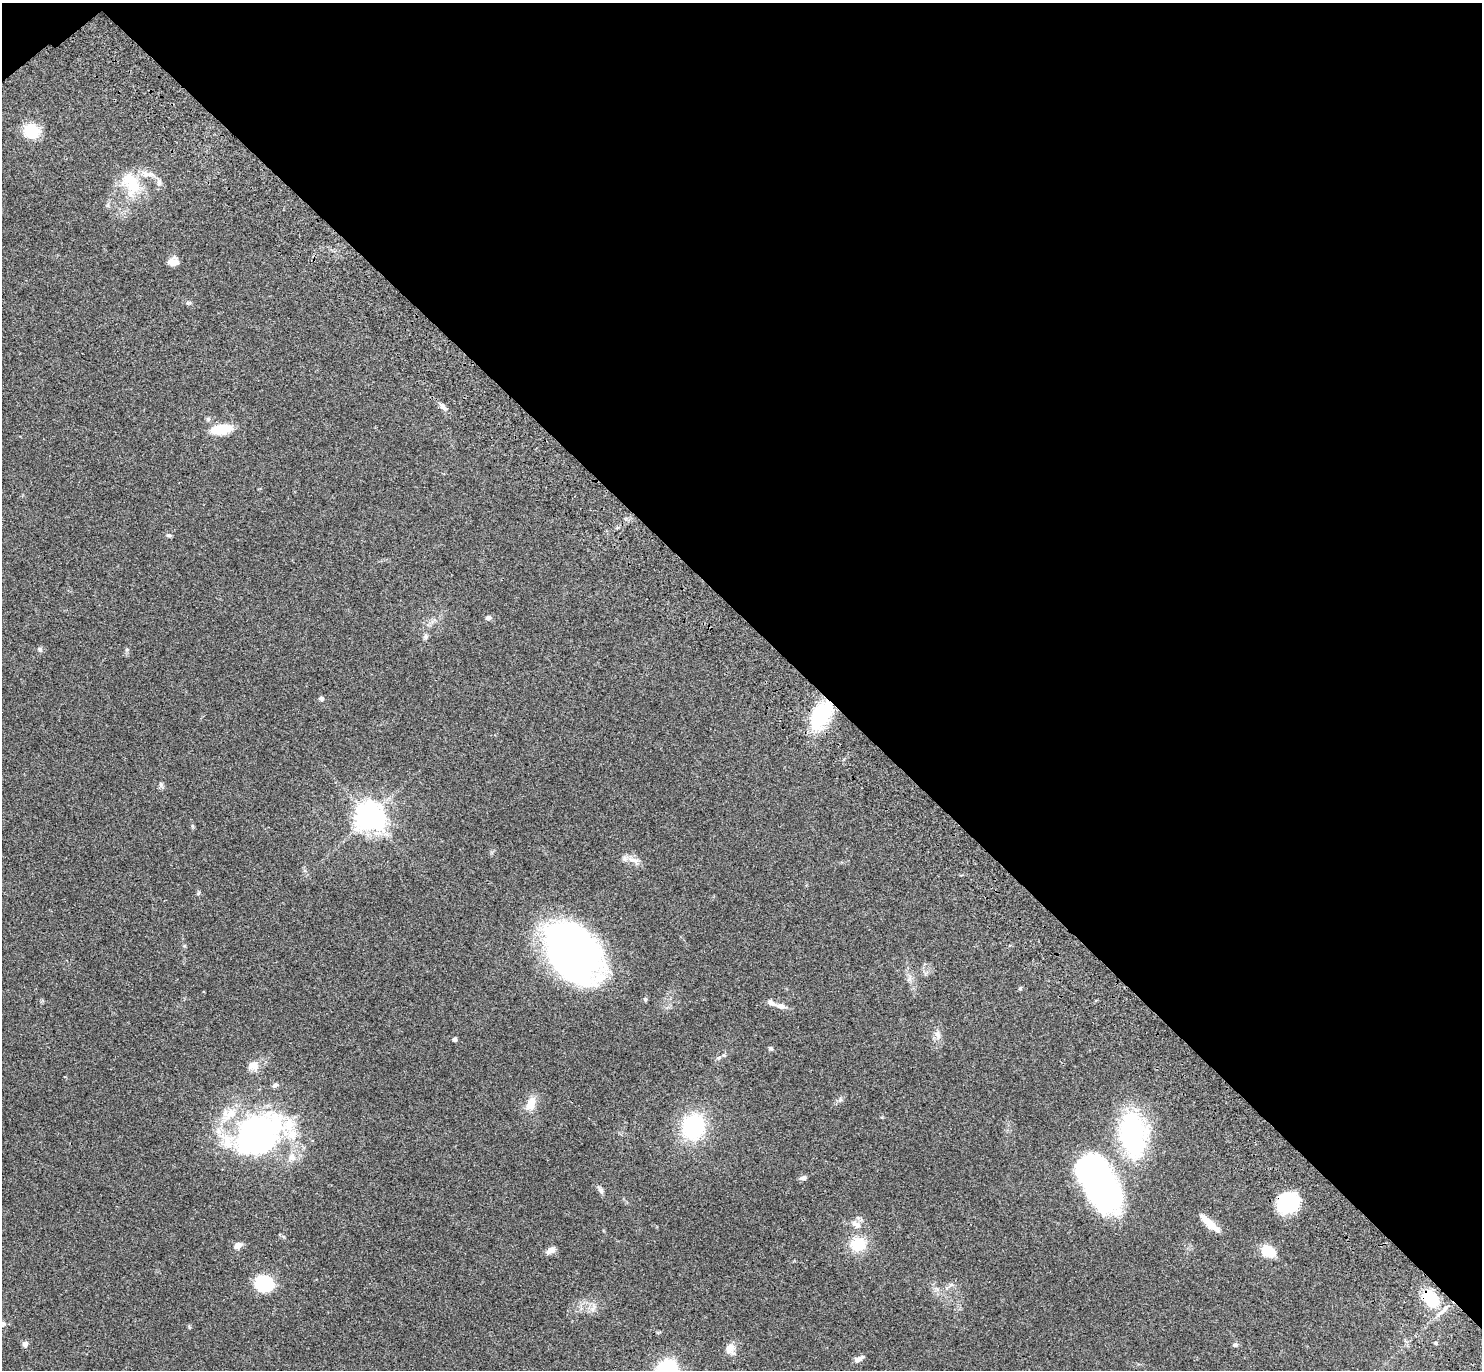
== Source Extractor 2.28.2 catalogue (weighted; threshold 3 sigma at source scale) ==
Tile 3 of 4 x 4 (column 3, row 1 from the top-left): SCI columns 3057-4536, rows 4352-5719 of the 6116 x 6106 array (HDU 1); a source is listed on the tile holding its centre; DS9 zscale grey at full resolution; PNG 1484 x 1372 px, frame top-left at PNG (2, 3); no overlay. Shown black and unused: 45% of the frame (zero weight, under 3 of 4 exposures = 6% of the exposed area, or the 3 px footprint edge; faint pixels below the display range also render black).
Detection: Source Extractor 2.28.2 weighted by HDU 2 'WHT'; one run over the whole footprint, this tile lists its part. Background 0.0515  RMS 0.0053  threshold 0.0238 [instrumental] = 3 sigma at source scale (4.5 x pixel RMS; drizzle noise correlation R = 1.50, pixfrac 1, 0.05/0.05 arcsec/px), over >= 5 px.
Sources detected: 65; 1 inside a brighter object's white glare — not listed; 9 inside a brighter listed object's ellipse — not listed separately; the other 55 listed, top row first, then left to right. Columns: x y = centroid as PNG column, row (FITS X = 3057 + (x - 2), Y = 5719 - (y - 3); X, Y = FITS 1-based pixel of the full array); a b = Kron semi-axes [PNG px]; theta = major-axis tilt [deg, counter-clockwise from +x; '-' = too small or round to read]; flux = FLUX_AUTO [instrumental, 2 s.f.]
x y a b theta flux
32 131 17 15 -12 15
159 182 13 7 -89 2.3
131 184 38 24 -67 22
173 262 12 9 7 4
188 303 7 5 -7 0.9
443 407 12 6 -49 2.3
222 429 16 8 10 20
169 535 8 4 -4 0.92
488 618 8 6 9 1.5
425 637 7 6 - 1.2
40 649 7 6 - 1.2
127 650 6 5 - 0.79
321 699 6 5 - 1.2
821 715 33 18 58 36
161 785 13 4 -63 1.2
369 816 10 9 - 620
192 826 6 4 -89 0.68
633 860 21 8 -17 4.3
198 893 6 4 59 0.72
184 946 5 4 - 0.63
572 952 54 37 -47 280
909 978 11 5 75 1.9
1020 988 6 4 66 0.68
645 999 6 5 - 0.77
781 1006 11 7 -11 2.6
937 1034 14 8 -70 3
455 1039 4 4 - 1.6
771 1048 7 5 -44 0.9
718 1058 7 5 35 0.97
253 1066 15 13 -7 4.7
840 1100 7 5 45 1.1
531 1104 18 10 65 7.7
693 1127 23 20 81 49
258 1134 65 45 25 130
1133 1134 47 28 -85 81
803 1178 9 5 12 1.5
601 1190 9 6 -67 1.8
1100 1190 56 25 -56 160
1288 1203 20 18 31 34
1209 1223 27 7 -42 8.3
856 1224 15 8 -32 3.9
858 1244 20 18 3 14
238 1245 10 7 24 3.2
551 1250 11 7 29 3.1
1268 1251 14 10 -24 13
264 1283 11 9 -7 51
951 1285 9 5 20 1.5
1430 1298 17 12 -49 24
593 1308 12 5 64 2.1
189 1327 6 4 -70 0.59
1435 1343 5 4 - 0.66
25 1344 7 7 - 2
1235 1345 7 5 -12 1.2
730 1348 13 11 79 5.1
858 1359 11 6 28 2.5
Overlapping masked pixels (flux is a lower limit): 3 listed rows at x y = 821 715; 1288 1203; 1430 1298